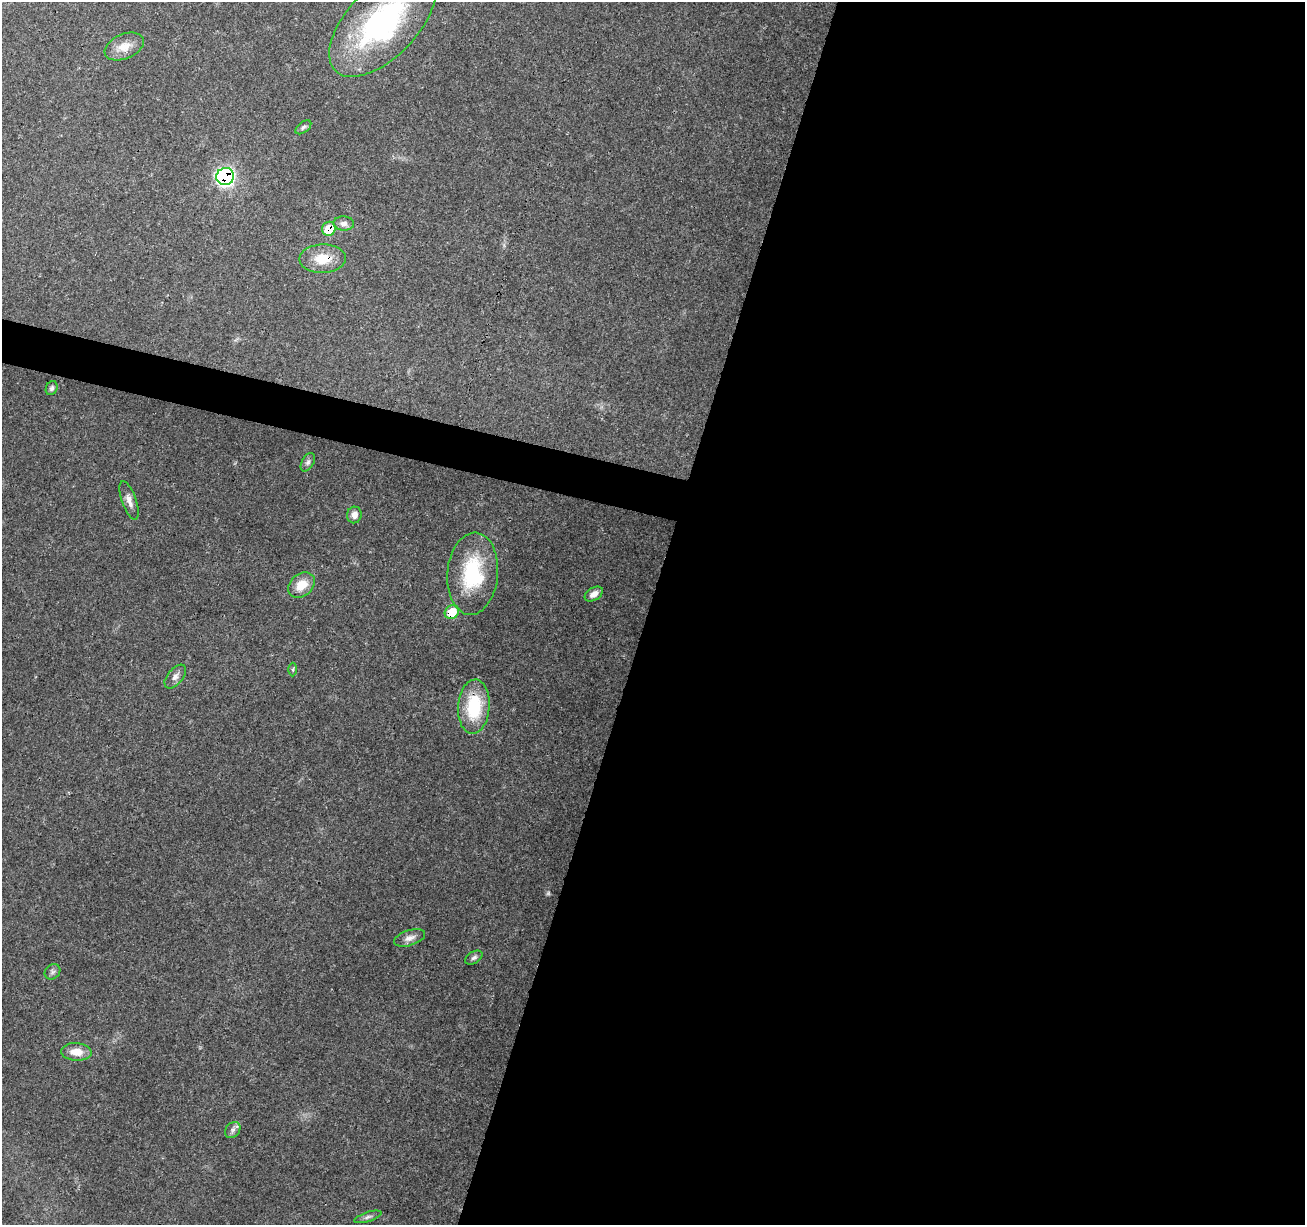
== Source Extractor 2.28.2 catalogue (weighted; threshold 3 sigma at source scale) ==
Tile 12 of 4 x 4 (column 4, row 3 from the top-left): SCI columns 3920-5222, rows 1508-2730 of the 5222 x 5397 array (HDU 1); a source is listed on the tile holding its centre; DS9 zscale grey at full resolution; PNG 1307 x 1227 px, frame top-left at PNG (2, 2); each listed source drawn as its Kron ellipse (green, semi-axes under 4 px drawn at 4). Shown black and unused: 52% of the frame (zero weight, under 3 of 4 exposures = <1% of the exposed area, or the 3 px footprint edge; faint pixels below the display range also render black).
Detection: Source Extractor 2.28.2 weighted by HDU 2 'WHT'; one run over the whole footprint, this tile lists its part. Background 0.0493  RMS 0.0061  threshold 0.0273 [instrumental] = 3 sigma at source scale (4.5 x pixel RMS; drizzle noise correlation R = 1.50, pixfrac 1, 0.0396/0.0396 arcsec/px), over >= 5 px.
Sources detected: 25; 1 too faint to see at this stretch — neither listed nor drawn; the other 24 listed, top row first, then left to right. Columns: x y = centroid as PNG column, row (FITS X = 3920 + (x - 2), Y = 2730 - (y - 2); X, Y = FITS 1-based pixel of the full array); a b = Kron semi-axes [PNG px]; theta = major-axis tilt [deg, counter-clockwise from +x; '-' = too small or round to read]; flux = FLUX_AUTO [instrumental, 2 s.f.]
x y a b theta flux
382 23 67 35 46 120
124 47 21 12 23 8.6
303 127 9 5 38 1.5
225 177 9 8 - 140
344 223 10 7 -3 2.8
329 229 7 6 - 14
323 259 23 14 1 14
52 388 7 5 65 1.6
308 462 10 6 61 1.9
129 500 20 7 -70 4.2
354 515 8 7 - 3.7
473 574 41 25 85 42
301 585 14 11 42 9.8
594 594 10 6 31 3.6
452 612 7 6 - 15
293 669 7 3 89 0.88
175 677 14 7 50 3.2
474 707 27 15 86 32
410 938 16 7 18 3.9
474 958 9 6 31 1.7
52 972 8 7 - 1.8
76 1052 15 8 -3 7.9
233 1130 9 6 48 2.1
368 1217 14 4 18 2
Overlapping masked pixels (flux is a lower limit): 4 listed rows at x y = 225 177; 329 229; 323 259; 452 612
Isophote crosses this tile's border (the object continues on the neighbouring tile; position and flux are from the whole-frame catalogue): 1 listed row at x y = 382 23